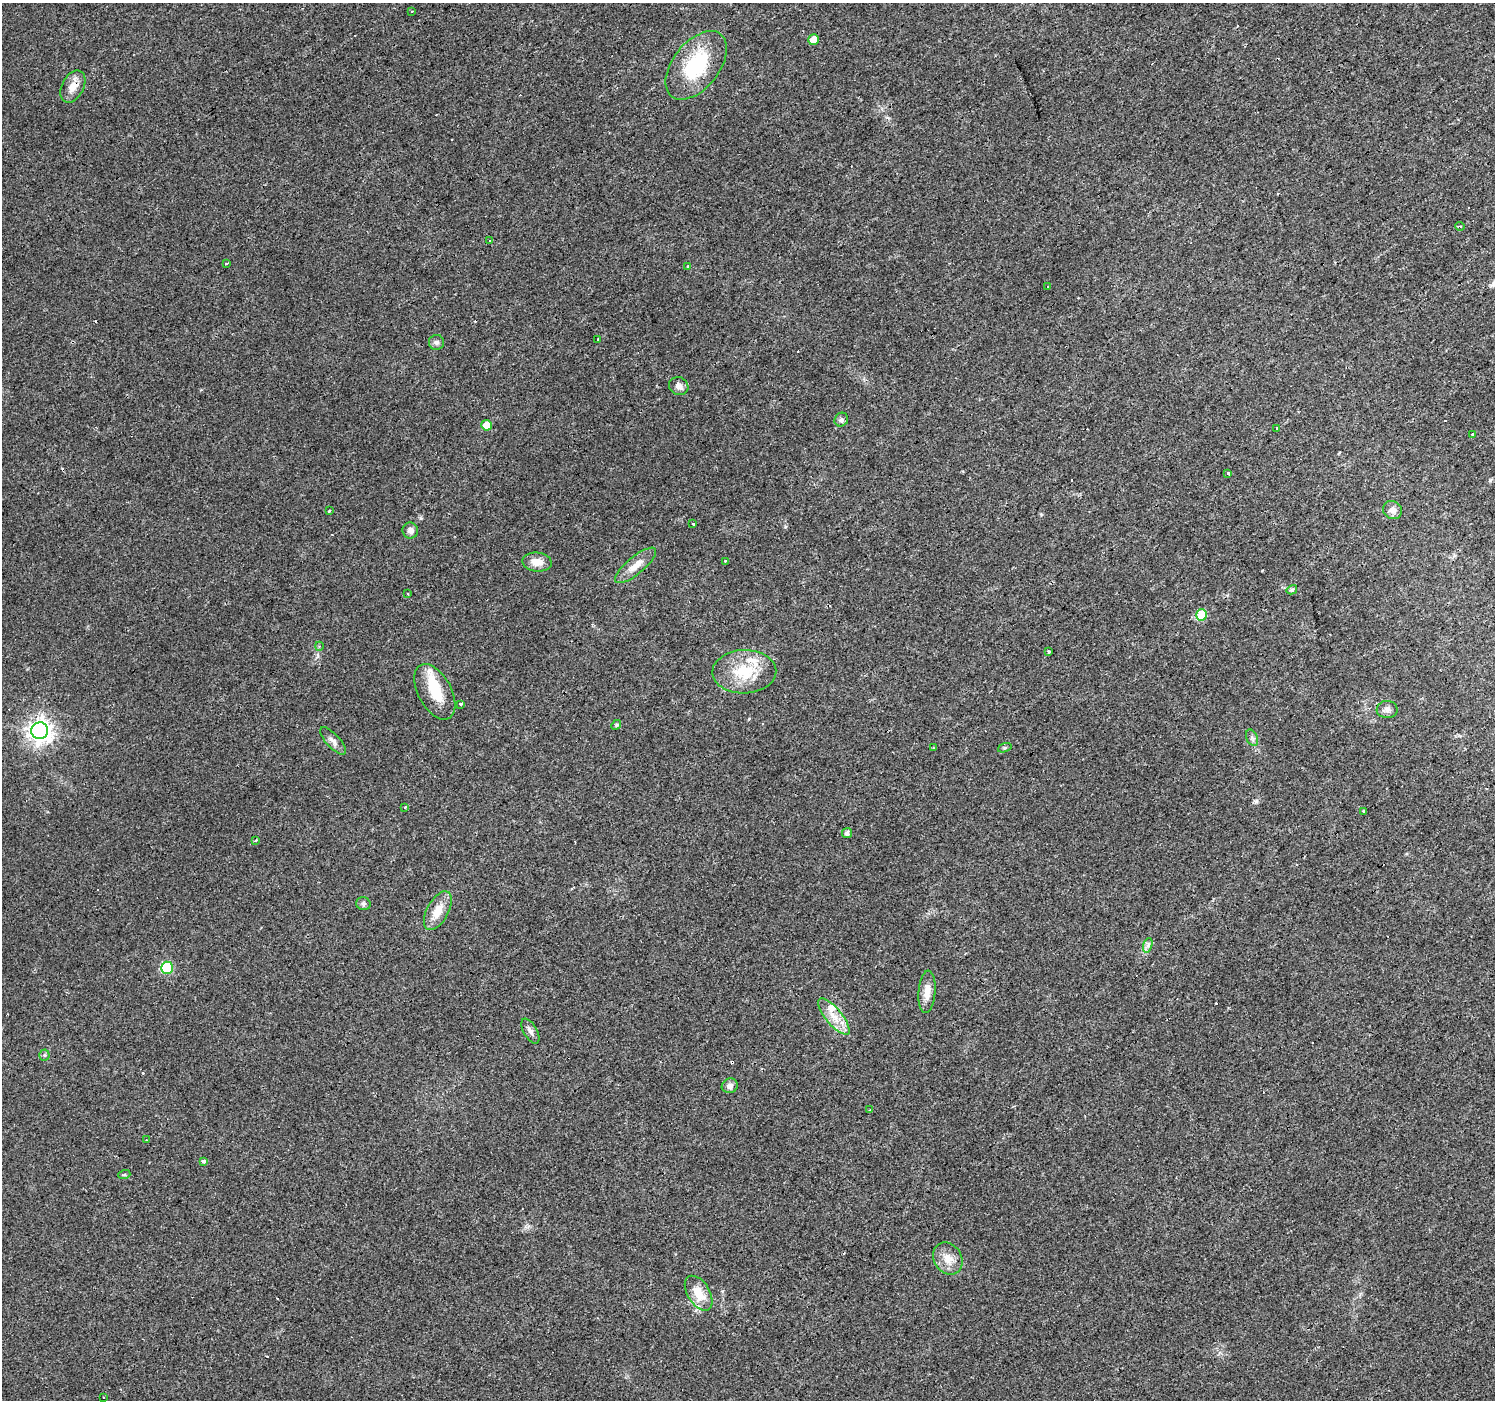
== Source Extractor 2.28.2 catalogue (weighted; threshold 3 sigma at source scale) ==
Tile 10 of 4 x 4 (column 2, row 3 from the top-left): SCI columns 1494-2986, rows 1530-2927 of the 5973 x 5915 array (HDU 1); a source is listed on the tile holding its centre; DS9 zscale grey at full resolution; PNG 1497 x 1402 px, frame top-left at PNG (2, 3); each listed source drawn as its Kron ellipse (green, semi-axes under 4 px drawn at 4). Shown black and unused: <1% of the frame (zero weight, under 3 of 4 exposures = <1% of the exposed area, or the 3 px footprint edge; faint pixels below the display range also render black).
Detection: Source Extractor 2.28.2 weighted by HDU 2 'WHT'; one run over the whole footprint, this tile lists its part. Background 0.0154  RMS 0.0032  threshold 0.0144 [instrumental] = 3 sigma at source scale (4.5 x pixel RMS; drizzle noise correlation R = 1.50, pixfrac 1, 0.0396/0.0396 arcsec/px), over >= 5 px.
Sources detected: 85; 1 inside a brighter object's white glare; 23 cosmic-ray / hot-pixel residue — neither listed nor drawn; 2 inside a brighter listed object's ellipse — not listed separately; the other 59 listed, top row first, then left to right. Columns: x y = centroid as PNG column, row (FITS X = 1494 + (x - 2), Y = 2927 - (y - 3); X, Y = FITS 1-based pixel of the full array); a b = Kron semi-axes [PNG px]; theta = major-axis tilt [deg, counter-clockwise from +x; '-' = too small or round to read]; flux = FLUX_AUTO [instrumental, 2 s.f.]
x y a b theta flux
412 12 3 3 - 0.63
814 40 5 5 - 3.6
696 65 40 23 52 22
73 86 17 11 63 3.4
1460 226 5 3 - 0.4
489 241 3 3 - 1.1
227 263 3 2 - 0.66
688 266 4 3 - 0.49
1047 286 2 2 - 0.3
597 339 3 3 - 7.4
436 342 7 7 - 0.99
679 386 10 8 -27 1.4
841 420 7 6 - 0.81
487 425 5 5 - 4.8
1276 428 3 3 - 4.1
1473 434 3 3 - 0.91
1228 473 3 3 - 3.7
1392 510 10 8 -36 1.9
329 511 3 3 - 1.7
693 524 3 3 - 2
410 530 8 7 - 1.4
725 561 3 3 - 0.58
537 562 14 9 -5 3.3
636 565 26 8 39 3.7
1292 590 5 4 - 0.73
408 594 3 3 - 0.68
1202 615 5 5 - 12
319 646 4 3 - 0.35
1049 651 3 3 - 2.4
744 672 32 21 2 13
435 692 30 16 -61 9.9
460 704 3 3 - 1.7
1387 709 10 8 -2 1.5
616 725 5 4 - 0.39
40 731 8 8 - 250
1252 738 9 5 -66 0.87
333 741 17 7 -47 1.7
933 748 3 2 - 0.47
1005 748 7 4 19 0.54
405 807 3 3 - 2.4
1364 811 3 3 - 0.8
847 833 5 5 - 1.3
256 840 3 3 - 0.86
363 904 7 6 - 0.82
438 911 21 10 61 5.1
1148 945 7 4 72 0.83
167 968 6 6 - 20
927 992 21 8 85 3.3
834 1017 22 8 -50 4.6
530 1031 14 6 -60 1.4
44 1055 5 5 - 0.49
730 1086 8 7 - 1.5
870 1110 4 2 - 0.49
147 1140 3 2 - 0.24
203 1161 4 4 - 0.93
124 1175 6 4 18 0.35
948 1259 17 14 -57 4
699 1293 19 11 -59 6.2
104 1397 3 3 - 0.84
Overlapping masked pixels (flux is a lower limit): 1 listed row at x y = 73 86
Unlisted compact peaks at least as high as the median listed source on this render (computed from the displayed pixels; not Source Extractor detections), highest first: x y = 1256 801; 421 518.